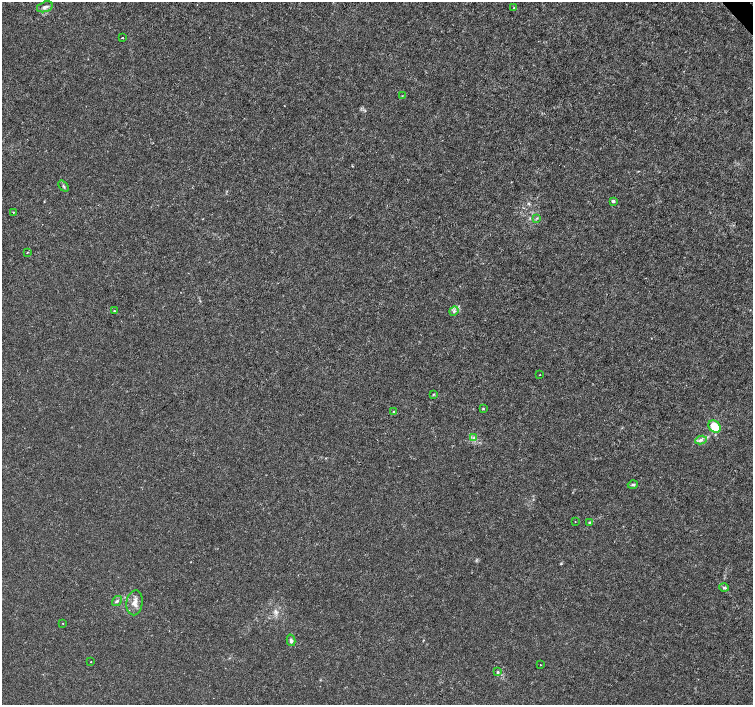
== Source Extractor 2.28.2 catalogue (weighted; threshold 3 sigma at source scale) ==
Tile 10 of 4 x 4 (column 2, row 3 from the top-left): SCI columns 1508-3009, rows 1616-3020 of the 6012 x 5974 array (HDU 1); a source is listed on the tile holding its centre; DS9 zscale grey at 2 x 2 block average (1 PNG px = mean of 2 x 2 image px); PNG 755 x 707 px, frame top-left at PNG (2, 2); each listed source drawn as its Kron ellipse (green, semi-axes under 4 px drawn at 4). Shown black and unused: <1% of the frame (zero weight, under 3 of 4 exposures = <1% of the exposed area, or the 3 px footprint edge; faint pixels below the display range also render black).
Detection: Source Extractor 2.28.2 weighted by HDU 2 'WHT'; one run over the whole footprint, this tile lists its part. Background 0.00121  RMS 0.0013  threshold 0.00598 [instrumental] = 3 sigma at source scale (4.5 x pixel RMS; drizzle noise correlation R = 1.50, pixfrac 1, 0.0396/0.0396 arcsec/px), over >= 5 px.
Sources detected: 29; all 29 listed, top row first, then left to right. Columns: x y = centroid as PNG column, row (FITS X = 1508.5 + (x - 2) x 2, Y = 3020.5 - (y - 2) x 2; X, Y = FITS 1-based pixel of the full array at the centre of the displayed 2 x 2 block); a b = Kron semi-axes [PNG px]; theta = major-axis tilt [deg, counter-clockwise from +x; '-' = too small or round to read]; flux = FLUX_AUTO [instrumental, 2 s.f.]
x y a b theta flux
45 7 8 5 17 1.1
514 7 2 2 - 0.19
122 38 2 2 - 0.34
402 96 3 2 - 0.18
64 186 6 2 -50 0.47
613 201 3 3 - 0.62
13 212 2 2 - 0.15
537 218 3 2 - 0.28
27 252 2 2 - 0.17
114 311 3 3 - 0.21
454 311 5 4 - 0.7
540 375 2 2 - 0.14
433 394 4 2 - 0.23
483 409 3 3 - 0.27
394 412 3 3 - 0.34
715 427 7 5 -45 9.1
474 437 4 2 - 0.39
701 440 6 4 8 0.94
633 485 5 3 - 0.54
575 521 2 2 - 0.12
589 522 4 3 - 0.35
724 587 4 4 - 0.71
117 601 5 3 - 0.54
135 603 12 8 80 2.4
63 623 2 2 - 0.15
291 640 6 4 -77 0.73
91 662 2 2 - 0.13
540 665 2 2 - 0.17
497 672 3 3 - 0.4
Diffuse or blended objects may show on this block-average render without a row.